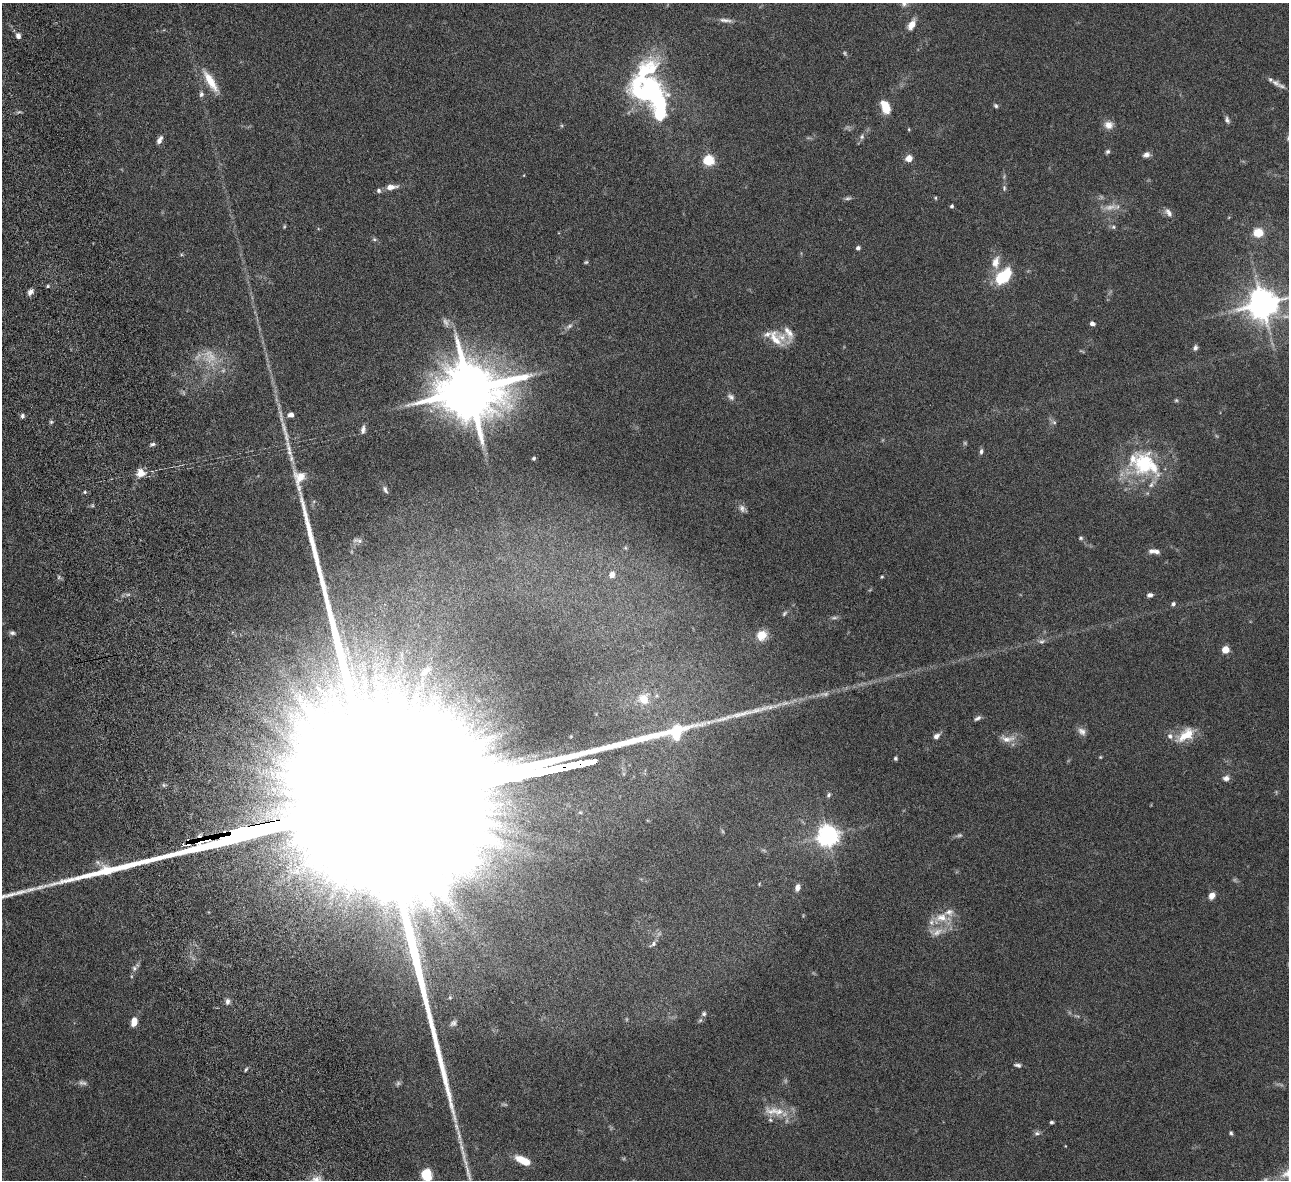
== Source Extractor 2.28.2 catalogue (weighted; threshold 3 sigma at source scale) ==
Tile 11 of 4 x 4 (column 3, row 3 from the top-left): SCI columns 2628-3914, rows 1464-2641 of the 5257 x 5162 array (HDU 1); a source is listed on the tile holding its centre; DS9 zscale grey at full resolution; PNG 1291 x 1182 px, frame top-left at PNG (2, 3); no overlay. Shown black and unused: <1% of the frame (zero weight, under 6 of 12 exposures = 3% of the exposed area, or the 3 px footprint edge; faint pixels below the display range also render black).
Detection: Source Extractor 2.28.2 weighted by HDU 2 'WHT'; one run over the whole footprint, this tile lists its part. Background 0.125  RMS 0.0034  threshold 0.0139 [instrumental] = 3 sigma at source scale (4.09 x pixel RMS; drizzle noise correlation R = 1.36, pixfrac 0.8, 0.05/0.05 arcsec/px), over >= 5 px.
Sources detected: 138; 18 too faint to see at this stretch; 2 inside a brighter object's white glare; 2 long thin detections or spike segments (spike, bleed or trail) — not listed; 15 inside a brighter listed object's ellipse — not listed separately; the other 101 listed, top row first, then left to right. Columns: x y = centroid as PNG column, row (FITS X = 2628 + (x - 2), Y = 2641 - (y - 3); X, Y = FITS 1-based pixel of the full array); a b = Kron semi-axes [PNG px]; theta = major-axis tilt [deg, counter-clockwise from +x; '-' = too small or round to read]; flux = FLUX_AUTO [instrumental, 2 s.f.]
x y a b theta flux
904 3 10 8 75 1.3
726 20 19 5 -6 1.7
912 25 13 7 62 3
18 36 8 6 -64 1.2
210 81 35 9 -58 6.3
1276 83 10 8 -31 1.2
648 90 54 32 -87 61
201 94 8 6 85 0.9
996 106 6 5 - 0.59
885 107 13 8 -68 6.5
1227 120 9 5 -67 0.88
1109 125 11 10 - 2.5
909 129 5 3 - 0.27
862 137 7 6 - 0.8
160 140 11 5 63 1.4
1108 152 6 5 - 0.64
1146 155 9 6 15 1.3
909 158 5 5 - 4.1
708 160 5 5 - 30
524 175 4 3 - 0.2
391 187 15 7 9 2.5
1004 188 8 5 -89 0.64
935 198 5 3 - 0.32
952 206 4 3 - 0.69
1168 212 13 7 -50 1.6
284 226 6 4 71 0.36
1113 227 6 5 - 0.61
1258 233 8 7 - 7
374 239 6 5 - 0.51
858 248 5 4 - 0.74
586 262 5 4 - 0.43
996 262 19 11 79 4
1003 277 16 12 49 13
48 286 4 4 - 0.38
30 292 8 6 55 1.3
1263 304 9 9 - 640
1092 323 6 5 - 1.1
569 326 10 5 32 1.2
789 334 23 12 -76 3.6
775 338 27 14 -56 5.6
1195 348 8 6 72 0.84
470 390 18 15 5 3000
731 397 10 7 -38 1.2
291 415 7 6 - 1.4
22 416 6 5 - 0.69
51 422 5 5 - 0.46
1054 422 7 5 -43 0.71
363 429 10 5 80 1.3
285 432 45 6 -76 5.9
153 444 6 5 - 0.65
981 451 8 5 82 0.81
534 458 4 4 - 0.5
1144 464 37 26 80 22
141 473 10 9 - 3.5
385 490 10 5 -63 0.84
85 492 4 4 - 0.41
742 508 11 8 -57 1.4
1081 538 5 5 - 0.54
357 540 15 6 -10 1.1
1151 551 8 7 - 1.2
612 575 7 6 - 1.9
882 577 4 3 - 0.35
1150 595 6 4 5 1.1
1173 604 5 5 - 0.75
784 613 8 4 46 0.56
12 633 8 5 -11 0.79
762 635 11 10 - 4.8
1042 641 10 6 10 1
1225 650 5 5 - 9
424 672 12 6 62 1.2
643 699 16 14 -58 4.7
977 718 9 5 29 0.87
1082 731 12 9 -34 1.6
1186 735 27 13 33 7
936 736 8 6 37 1.4
1007 739 22 10 -3 3.3
895 758 4 4 - 0.55
1226 778 8 6 9 1.5
829 795 7 5 72 0.62
959 835 9 5 11 0.68
828 836 7 7 - 240
189 843 6 5 - 4.7
797 887 8 6 79 1.5
1212 895 8 7 - 2
941 917 26 15 26 7.2
653 944 10 5 36 0.87
134 968 8 7 - 1.1
450 997 5 3 - 0.32
227 1001 9 6 89 1.2
704 1014 6 6 - 0.7
134 1022 9 6 81 3.3
453 1023 10 7 37 1
1018 1065 9 4 -11 0.84
246 1069 6 3 62 0.45
772 1111 26 13 -4 6.1
1051 1122 3 3 - 0.55
1037 1133 8 5 8 0.82
1231 1133 6 4 -71 0.51
523 1161 17 7 -26 6.3
427 1175 11 9 -85 8.8
316 1180 15 14 - 3.9
Overlapping masked pixels (flux is a lower limit): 1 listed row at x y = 189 843
Isophote crosses this tile's border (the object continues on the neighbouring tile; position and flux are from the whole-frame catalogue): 4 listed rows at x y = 904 3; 1263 304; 427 1175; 316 1180